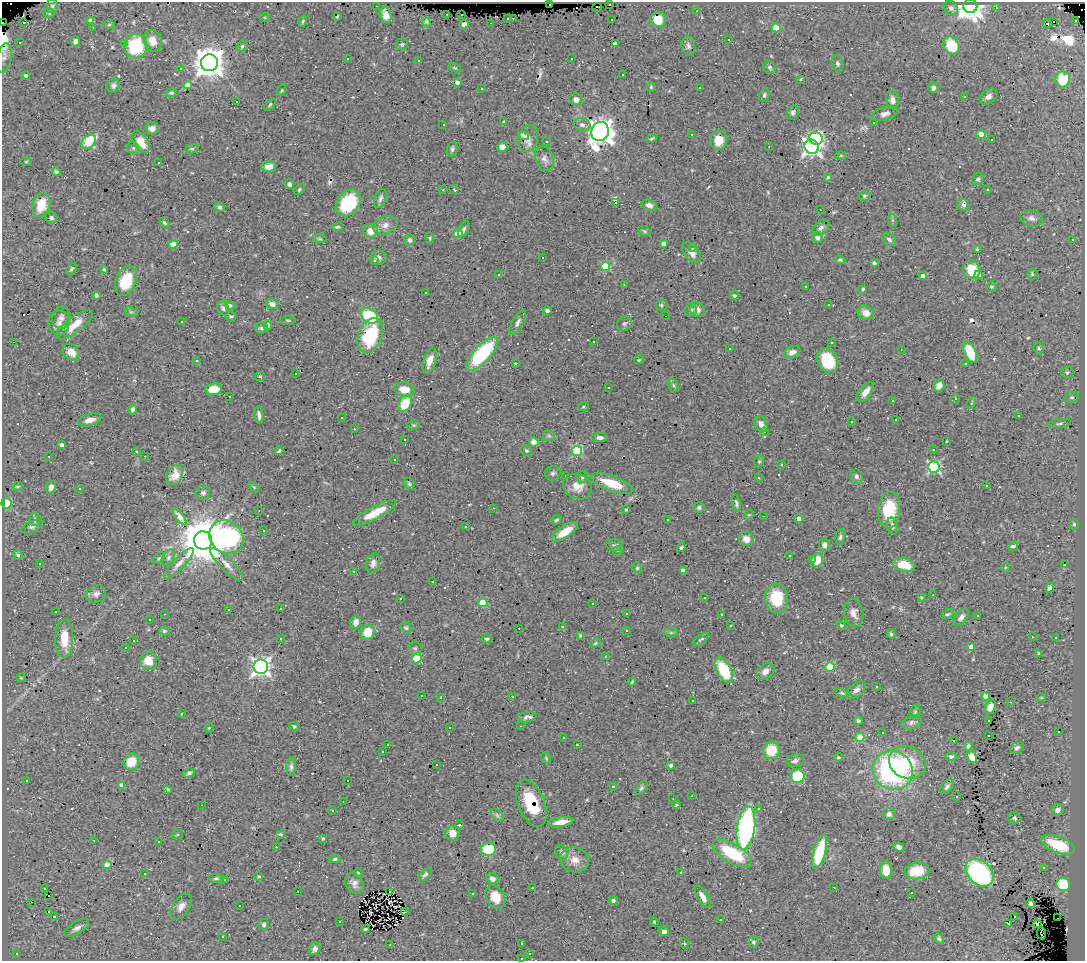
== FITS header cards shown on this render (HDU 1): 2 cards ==
NAXIS1  =                 1083
NAXIS2  =                  959

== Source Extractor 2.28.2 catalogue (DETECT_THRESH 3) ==
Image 1083 x 959 px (HDU 1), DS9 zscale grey, 1 PNG px = 1 image px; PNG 1087 x 963 px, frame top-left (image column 1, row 959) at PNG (2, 2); each listed source drawn as its Kron ellipse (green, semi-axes under 4 px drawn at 4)
Background 0.928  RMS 0.037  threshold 0.111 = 3 sigma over >= 5 px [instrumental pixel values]
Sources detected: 595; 8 with non-positive FLUX_AUTO (blend fragments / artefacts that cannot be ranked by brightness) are neither listed nor drawn; of the other 587, the 500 brightest by FLUX_AUTO listed and drawn (87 fainter detections omitted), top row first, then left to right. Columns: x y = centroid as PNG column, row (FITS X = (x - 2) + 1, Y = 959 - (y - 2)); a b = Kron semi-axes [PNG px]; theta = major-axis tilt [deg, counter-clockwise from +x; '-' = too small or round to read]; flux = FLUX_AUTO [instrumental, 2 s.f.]
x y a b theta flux
550 4 3 3 - 1700
609 4 3 3 - 54
52 6 6 5 - 5.1
376 6 3 2 - 8.1
970 6 7 6 - 2500
597 7 5 2 - 11
951 8 8 6 -42 10
996 8 3 2 - 10
697 11 2 2 - 7.3
49 13 5 5 - 3.5
447 14 3 2 - 3
462 14 3 2 - 5.4
386 15 8 5 -74 15
337 17 4 2 - 2.6
265 18 5 3 - 2.5
508 18 3 3 - 17
513 18 3 2 - 6.7
611 20 3 3 - 3.7
658 20 8 7 - 44
1076 20 3 3 - 32
90 21 4 3 - 12
303 21 6 4 71 3.3
1054 21 3 3 - 780
426 22 4 3 - 3
3 23 4 2 - 67
24 23 3 2 - 30
491 23 3 2 - 2.5
1047 23 4 3 - 52
464 24 4 4 - 11
109 25 5 4 - 3
93 27 3 2 - 3
776 28 5 4 - 63
729 39 3 3 - 20
75 41 5 4 - 11
153 41 11 9 -70 28
19 42 3 3 - 6.6
124 43 3 3 - 5.7
615 43 4 3 - 4.1
402 44 6 6 - 4.1
951 45 9 7 -55 100
136 46 12 11 - 150
242 46 6 5 - 4.3
688 46 9 7 -79 7.5
4 58 15 7 78 12
347 58 3 3 - 7.6
571 58 3 3 - 8.1
419 61 3 3 - 5.8
209 63 8 8 - 3900
837 63 9 5 -77 6.7
770 67 6 6 - 5.2
454 68 6 4 -20 2.8
181 69 3 3 - 11
26 75 4 4 - 5.6
623 75 2 2 - 2.6
1063 79 8 7 - 75
801 80 4 3 - 5.5
457 82 4 3 - 11
187 85 4 4 - 12
113 86 7 6 - 8.3
651 87 5 5 - 3.2
699 88 3 3 - 7.2
933 88 5 5 - 8.3
482 89 3 2 - 5.4
282 90 5 4 - 2.9
171 93 5 3 - 4.1
764 95 7 5 72 5.1
965 96 3 2 - 4.4
988 97 10 6 37 12
576 99 6 6 - 12
892 100 9 6 -82 14
236 101 3 3 - 25
270 105 7 4 52 4.4
793 112 7 6 - 6
885 114 13 6 16 12
504 122 4 3 - 2.9
874 122 3 3 - 11
443 125 3 2 - 4.1
582 125 8 6 -16 8.4
152 128 7 6 - 13
600 131 10 8 71 2400
981 134 4 4 - 56
691 135 3 3 - 7.4
524 136 5 4 - 7.1
528 138 13 10 74 17
652 138 6 3 28 3.2
816 139 7 6 - 240
719 140 9 8 - 37
992 140 3 3 - 19
546 141 3 3 - 35
89 142 8 5 43 130
141 142 12 7 -54 33
769 146 3 2 - 4.5
502 147 5 5 - 21
812 147 7 7 - 1100
133 148 7 5 -48 5
192 149 6 4 8 3.7
452 149 7 5 82 5.9
841 155 6 4 0 2.4
544 159 13 9 -69 14
26 161 6 4 1 2.8
159 162 2 2 - 2.8
269 167 8 5 5 17
56 172 4 3 - 5.5
828 177 4 3 - 3.7
978 179 6 5 - 5.1
289 184 5 4 - 8.8
299 189 6 4 50 3.7
454 189 4 3 - 6.7
443 190 3 3 - 2.5
988 190 3 3 - 95
864 196 6 5 - 4.2
380 198 10 5 68 8.2
615 202 3 3 - 1300
348 203 14 11 52 160
41 205 12 8 74 50
649 205 8 5 -14 10
963 205 6 5 - 6.8
220 207 5 4 - 5.6
820 210 3 2 - 5.8
51 218 6 5 - 5.6
1031 218 11 8 -13 12
892 220 6 4 -72 3.8
164 223 5 4 - 4.7
385 225 13 8 23 17
337 227 6 4 10 4.9
821 228 10 6 42 8.5
464 229 8 4 63 5.6
370 231 7 6 - 29
644 231 7 4 -28 4
458 234 5 4 - 43
817 237 6 5 - 8.9
430 238 5 3 - 2.5
319 239 7 3 -9 3.5
889 239 7 5 -41 8.1
1073 239 3 3 - 6.8
410 240 6 5 - 7.2
173 244 4 4 - 39
663 244 4 4 - 11
692 248 4 3 - 3.5
977 249 4 3 - 4.5
691 252 12 7 -48 13
542 257 3 3 - 520
378 258 8 7 - 9.6
840 260 5 4 - 4.2
375 261 3 3 - 7.7
874 263 4 3 - 4.3
605 266 5 4 - 100
71 269 6 4 62 4.7
104 269 4 3 - 3
972 270 9 8 - 65
1032 274 6 4 -87 3.5
499 275 3 3 - 4.5
979 275 4 4 - 16
923 276 4 3 - 15
126 281 15 10 69 83
624 284 3 2 - 4.4
805 287 3 3 - 3.9
991 287 5 5 - 3.8
863 289 3 3 - 3.3
426 292 3 2 - 2.4
96 295 4 3 - 5.3
734 295 4 4 - 5.9
272 304 6 5 - 15
230 305 5 4 - 4.9
661 305 5 5 - 4.2
829 305 3 2 - 3.6
223 308 7 5 -62 5.7
691 310 6 5 - 5.9
697 310 7 7 - 11
547 311 4 4 - 7.9
131 312 6 4 -18 4.3
866 313 8 7 - 21
370 316 9 7 -35 120
665 316 2 2 - 7.4
231 317 5 4 - 4.1
61 318 11 9 81 12
288 320 7 3 -1 3.2
181 321 3 3 - 3.4
59 323 12 10 83 16
517 323 13 5 60 9.7
624 323 8 6 42 6.9
74 325 22 8 36 43
268 325 5 4 - 5.6
262 328 6 5 - 6.9
370 335 18 11 68 150
14 342 3 2 - 46
594 342 3 2 - 3.2
831 343 3 3 - 9
729 348 3 3 - 31
1039 348 6 5 - 4.4
901 349 3 2 - 2.9
71 352 9 7 -39 20
792 352 8 5 22 15
970 352 11 5 -67 95
482 354 21 8 48 250
639 360 5 4 - 2.5
196 361 3 3 - 4.8
430 361 13 6 71 25
828 361 13 10 -62 100
515 363 3 3 - 20
965 364 3 3 - 2.3
1067 372 6 5 - 5.8
296 374 3 3 - 38
260 376 5 4 - 2.4
673 385 7 4 -73 4
939 386 6 5 - 22
608 387 3 2 - 5.6
214 389 8 6 7 44
404 390 10 7 -11 41
865 392 11 6 51 19
229 397 3 3 - 35
1072 397 7 5 12 4.1
955 399 5 4 - 3.4
893 401 3 3 - 13
405 403 9 6 61 72
971 403 6 4 62 3.8
583 406 5 3 - 2.7
133 409 5 4 - 7.5
259 415 9 4 -83 9.1
1018 416 3 3 - 3.7
342 418 2 2 - 2.4
90 420 12 6 14 20
896 420 3 3 - 8.2
851 422 3 3 - 4.1
1059 423 11 4 8 5.8
761 424 8 6 -63 12
414 425 6 5 - 4
354 429 3 3 - 15
764 432 4 4 - 2.7
549 436 6 5 - 5
600 438 8 4 0 9.2
405 440 3 2 - 5.9
946 441 3 3 - 25
534 442 5 4 - 20
62 445 4 3 - 10
933 450 3 2 - 7
136 451 3 3 - 13
279 451 4 3 - 4.2
526 451 6 5 - 4.1
577 451 5 5 - 170
49 456 3 2 - 7.1
145 456 3 2 - 3.1
394 459 3 3 - 48
759 461 6 5 - 3.8
782 464 3 3 - 3.9
934 467 6 5 - 340
553 473 8 7 - 6.8
175 475 10 7 60 23
565 475 3 3 - 20
856 476 7 6 - 6.7
582 477 6 6 - 5.4
759 477 4 3 - 2.5
612 483 22 7 -20 67
409 484 6 5 - 4.6
17 486 5 4 - 3.9
987 486 3 3 - 460
51 487 6 5 - 12
254 487 6 4 -44 2.9
577 487 15 12 -25 27
79 488 3 3 - 4.7
203 493 7 7 - 7.2
6 503 5 5 - 52
736 503 9 3 -79 5.6
493 508 3 2 - 5.7
699 508 5 5 - 5.7
626 509 3 3 - 2.8
889 510 18 11 86 100
259 511 3 2 - 3.5
375 513 24 6 29 62
749 515 5 4 - 3
763 516 3 2 - 17
180 517 10 3 -52 11
799 518 4 4 - 20
35 519 7 5 -88 5
556 520 5 3 - 4.2
667 520 3 3 - 23
1074 524 5 4 - 4.3
32 526 12 5 24 8.3
892 526 9 5 -80 6.2
466 527 3 3 - 7
263 530 3 3 - 4.3
565 532 15 6 34 41
226 537 18 15 -44 440
840 537 8 4 84 5.1
746 539 7 7 - 20
203 540 9 9 - 11000
614 545 8 6 -1 6
824 545 6 5 - 11
1013 546 5 3 - 5.3
681 547 5 4 - 4.7
617 551 5 4 - 4
18 555 5 4 - 5
789 556 3 3 - 8.2
159 558 7 4 44 3.8
168 558 8 6 61 7.3
812 559 3 3 - 4.6
817 560 7 5 67 42
40 563 3 2 - 3
373 563 10 6 77 11
179 564 21 6 47 16
226 564 22 6 -46 18
904 565 11 6 -14 50
1064 565 3 3 - 17
1005 567 5 4 - 2.6
637 568 6 5 - 3.8
354 571 3 3 - 2.5
683 571 4 4 - 15
433 582 3 3 - 200
1050 588 5 4 - 12
96 594 10 8 28 12
933 595 3 2 - 6.9
704 598 3 2 - 3.2
776 598 14 11 -83 96
921 598 3 3 - 59
400 599 3 3 - 5.9
483 603 4 4 - 78
593 603 3 3 - 100
280 608 3 2 - 3.8
229 610 3 2 - 2.7
56 611 3 3 - 68
626 613 3 3 - 4.3
854 613 14 9 -80 17
164 614 3 2 - 3.2
721 614 3 2 - 2.4
947 614 7 4 25 4.3
978 615 3 3 - 35
961 617 10 6 48 11
150 620 3 3 - 5.9
356 622 7 5 75 15
841 625 5 4 - 4.5
562 626 3 3 - 5.6
730 626 3 3 - 5.5
406 628 6 5 - 4
519 628 2 2 - 2.5
626 630 3 3 - 3.1
164 631 5 4 - 3.8
671 632 7 4 0 4.5
368 633 8 7 - 48
891 634 5 4 - 4.1
580 635 4 3 - 2.9
1032 637 4 3 - 2.5
64 638 19 9 89 57
280 638 3 2 - 3.2
1055 638 3 3 - 7.3
487 639 5 4 - 4.9
701 639 9 4 34 4.2
134 641 3 2 - 20
595 643 6 4 23 3.7
126 647 3 3 - 3.3
971 647 4 4 - 20
415 648 6 6 - 5.5
1039 653 4 4 - 3.2
605 656 4 3 - 2.5
417 658 5 5 - 110
149 661 9 8 - 44
261 667 7 7 - 1100
830 667 4 4 - 130
724 670 14 7 -61 110
765 671 10 7 38 16
21 678 5 4 - 2.6
632 682 4 2 - 3.2
877 686 3 3 - 6.4
856 690 11 6 40 11
842 693 8 4 -18 3.9
422 696 3 3 - 180
512 696 3 3 - 13
985 696 4 4 - 8.3
441 698 3 2 - 2.7
1041 698 5 4 - 2.7
693 700 3 2 - 3.9
1011 702 3 2 - 3.4
990 707 7 5 67 16
915 712 7 5 69 4.3
181 714 3 2 - 24
527 717 10 5 10 11
858 721 4 3 - 5.6
989 721 3 2 - 2.4
912 722 10 6 18 8.3
294 726 5 3 - 4.1
520 726 3 2 - 5.8
209 728 5 4 - 2.5
449 728 3 3 - 4.7
1058 732 3 3 - 4.9
882 733 3 3 - 38
988 735 3 3 - 6.9
563 737 3 3 - 5.8
860 737 5 4 - 87
954 740 3 3 - 19
387 745 3 2 - 6.8
577 745 3 2 - 17
968 746 4 4 - 6.8
1017 748 7 5 26 6.7
771 750 9 8 - 67
383 751 3 2 - 3.4
838 757 4 3 - 3.4
951 757 5 4 - 6.3
972 757 6 4 -55 30
546 758 6 3 -47 2.8
795 761 9 6 16 8.7
131 762 8 7 - 51
907 762 19 16 -26 100
436 765 2 2 - 2.4
671 765 4 4 - 5.1
291 767 9 5 86 6.8
893 770 20 19 - 520
189 773 6 4 26 5.7
798 776 7 7 - 110
27 780 3 3 - 4.6
347 781 3 3 - 65
122 785 4 4 - 25
613 786 3 3 - 20
947 786 8 5 50 6.1
641 788 8 4 52 5.1
168 789 4 3 - 4.2
692 796 3 2 - 2.8
957 797 3 3 - 180
673 799 3 2 - 2.4
343 801 2 2 - 2.6
531 803 25 13 -68 89
202 805 3 2 - 3.1
676 805 4 3 - 3.4
759 809 3 3 - 22
332 810 3 3 - 3.6
1057 810 6 5 - 11
889 814 6 6 - 8
497 815 8 4 -46 5.8
1014 818 6 6 - 6.2
561 822 12 4 9 26
459 825 3 3 - 7.2
746 828 22 9 82 600
453 833 7 7 - 25
280 834 4 3 - 6.6
177 835 6 3 20 2.4
323 839 4 3 - 3.5
94 840 3 3 - 31
159 842 3 3 - 4.2
1058 845 17 8 -20 110
276 847 2 2 - 9.3
899 847 5 4 - 13
488 849 7 6 - 79
820 852 18 6 74 150
561 853 8 6 -68 7.4
732 853 22 9 -31 140
335 859 6 4 4 4.3
574 860 14 12 -17 28
107 864 5 4 - 7.7
1043 867 4 4 - 4.9
886 870 9 6 -87 40
917 871 12 8 7 63
681 872 3 3 - 13
144 873 3 2 - 2.3
358 873 4 4 - 2.6
979 873 16 11 -44 410
425 875 8 4 41 6
259 876 4 4 - 3.5
216 878 7 4 1 4.7
492 879 7 5 -31 10
225 880 3 2 - 4.8
354 883 11 8 -56 14
1063 884 7 6 - 93
834 887 3 2 - 3
44 888 3 2 - 5.9
532 888 3 2 - 3.5
298 891 3 2 - 4.6
390 891 3 2 - 2.4
911 893 3 2 - 3.1
472 894 3 2 - 15
48 896 3 2 - 16
495 897 12 9 -61 44
703 897 12 5 -60 19
613 900 4 4 - 8.4
32 902 3 2 - 4.4
1030 903 5 3 - 5.9
239 906 3 3 - 110
181 907 14 8 53 18
49 911 3 3 - 4.4
405 912 4 2 - 6.6
1014 916 3 2 - 6.7
54 917 3 3 - 190
1058 918 2 2 - 13
721 919 3 3 - 8.9
340 922 3 3 - 4.9
654 922 5 3 - 3.1
1009 923 3 3 - 11
264 924 5 5 - 6.1
1037 924 4 4 - 2.5
77 928 14 6 32 12
365 929 4 3 - 3.5
664 932 5 4 - 11
1041 933 6 3 -83 8.2
223 937 3 3 - 14
939 939 5 4 - 4.4
754 942 6 5 - 4.5
521 943 3 2 - 3.1
684 944 6 3 -69 2.8
390 945 3 3 - 3.9
315 949 6 5 - 11
16 953 3 3 - 12
529 954 3 3 - 8.6
521 958 3 2 - 5.6
At the frame edge (FLAGS 8, measured only in part): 2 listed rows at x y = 3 23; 4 58
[87 fainter detections neither listed nor drawn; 8 non-positive-flux detections neither listed nor drawn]